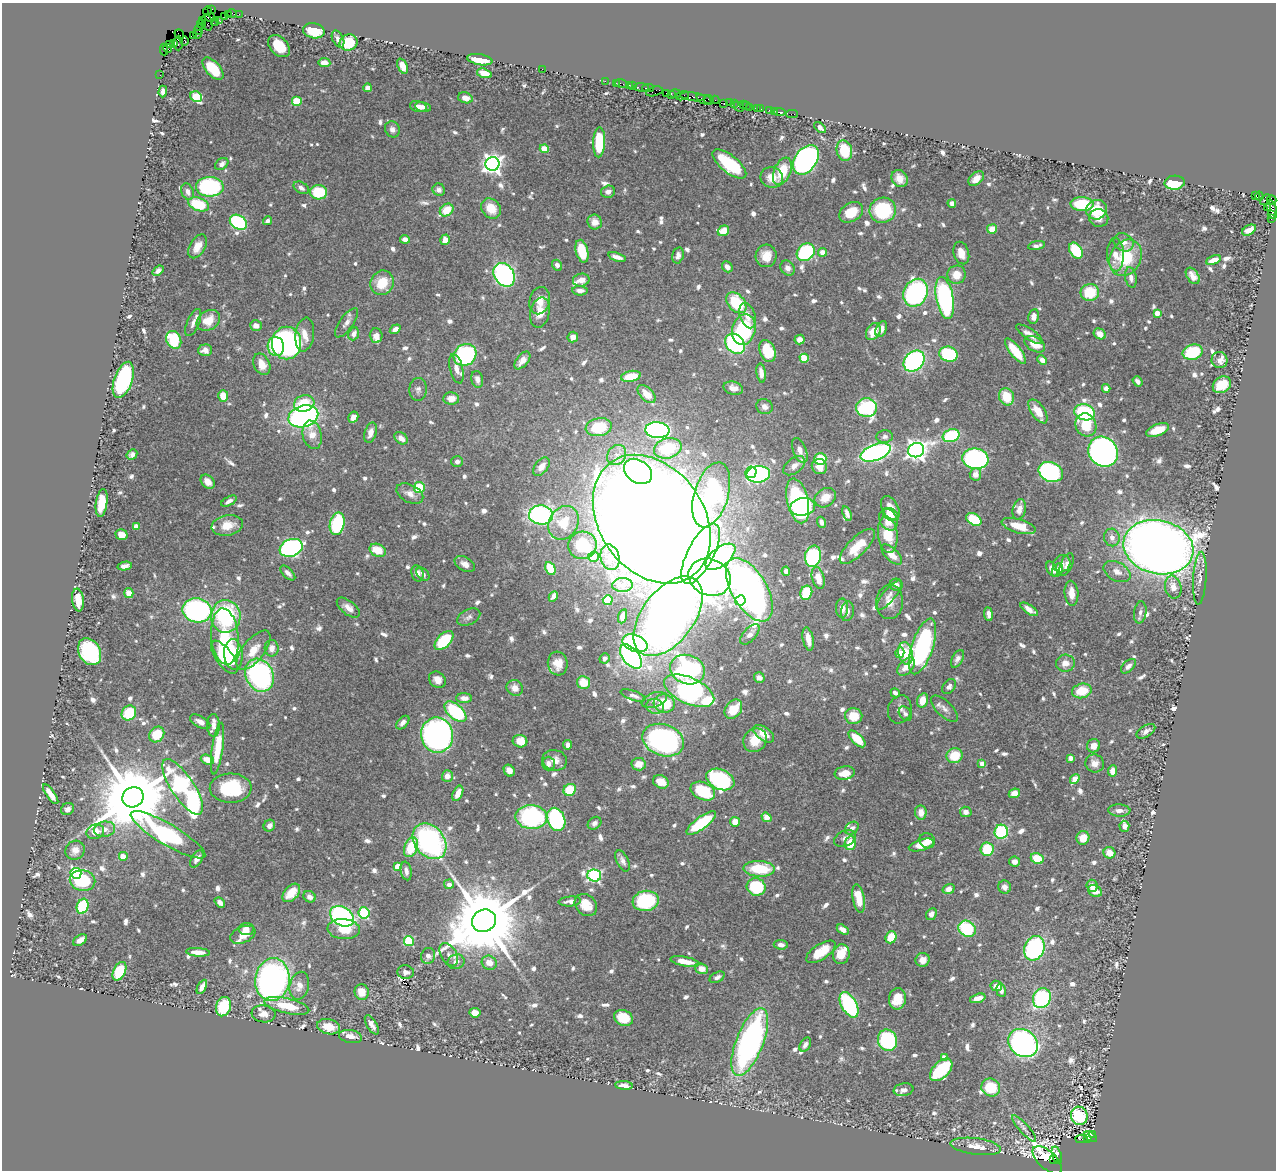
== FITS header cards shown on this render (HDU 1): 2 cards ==
NAXIS1  =                 1274
NAXIS2  =                 1168

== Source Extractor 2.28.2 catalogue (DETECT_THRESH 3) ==
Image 1274 x 1168 px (HDU 1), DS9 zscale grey, 1 PNG px = 1 image px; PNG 1278 x 1172 px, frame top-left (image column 1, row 1168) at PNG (2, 3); each listed source drawn as its Kron ellipse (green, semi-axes under 4 px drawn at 4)
Background 0.809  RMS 0.018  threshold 0.0541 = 3 sigma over >= 5 px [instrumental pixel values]
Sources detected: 960; of the 960, the 500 brightest by FLUX_AUTO listed and drawn (460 fainter detections omitted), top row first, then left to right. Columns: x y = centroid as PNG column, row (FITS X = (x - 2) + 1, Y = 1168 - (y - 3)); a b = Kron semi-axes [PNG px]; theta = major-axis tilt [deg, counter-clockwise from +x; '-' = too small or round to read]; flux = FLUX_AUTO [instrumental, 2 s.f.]
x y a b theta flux
211 9 3 3 - 27
207 11 4 3 - 13
232 13 4 3 - 44
228 14 3 2 - 44
239 14 2 2 - 11
224 16 2 2 - 24
210 17 5 4 - 110
219 20 3 2 - 25
203 21 3 3 - 51
215 21 4 3 - 78
207 23 8 5 -77 160
201 24 4 3 - 120
199 29 6 3 80 92
314 31 11 7 -11 48
179 34 5 2 - 19
198 34 4 2 - 36
193 35 3 2 - 28
338 39 9 5 -62 7.1
185 41 4 3 - 40
178 43 7 4 89 110
349 43 9 8 - 56
174 44 4 3 - 40
169 45 3 3 - 57
279 46 13 8 -46 31
164 49 6 2 -89 41
168 49 4 2 - 35
480 60 13 5 -10 32
324 63 6 4 -8 12
403 66 8 5 -67 11
213 69 13 7 -48 34
542 69 2 2 - 74
484 73 7 4 -17 20
160 75 2 2 - 19
605 81 2 2 - 19
616 83 3 2 - 21
621 83 6 2 -18 41
629 85 2 2 - 30
633 86 2 2 - 30
641 87 7 3 -5 110
367 88 4 4 - 6.2
648 88 6 2 0 55
163 91 6 4 89 5.1
654 91 8 4 15 93
667 93 3 2 - 41
671 94 4 2 - 73
675 94 5 3 - 130
682 96 7 3 16 69
196 97 6 5 - 59
693 97 13 3 -7 400
465 98 7 5 -16 9.8
709 99 5 2 - 100
705 100 9 4 -20 74
715 100 4 2 - 12
297 101 5 5 - 30
729 103 3 2 - 32
724 104 3 3 - 53
734 104 2 2 - 27
743 105 2 2 - 32
746 106 3 2 - 28
418 107 8 5 -16 7.5
423 107 8 5 -9 5.4
739 107 5 2 - 93
750 107 2 2 - 47
757 108 2 2 - 18
761 109 4 2 - 23
770 110 3 3 - 73
774 111 2 2 - 16
780 112 6 3 -7 46
792 114 6 2 0 21
820 128 7 4 -42 6.5
392 129 8 7 - 5.2
599 142 15 6 88 62
544 149 4 4 - 31
844 151 10 7 -77 47
806 160 16 11 55 450
222 164 7 5 37 6.2
492 164 7 7 - 760
729 164 20 8 -39 84
782 171 14 8 67 37
772 177 11 10 - 15
899 179 9 7 -55 12
976 179 9 5 43 11
1175 183 10 7 4 56
210 187 14 10 -2 160
301 188 8 5 -32 5.4
439 190 6 6 - 5.1
188 192 8 6 -68 6.4
319 192 8 7 - 52
608 192 7 6 - 6
1255 195 3 2 - 260
1259 196 4 3 - 15
1265 199 6 4 43 110
1272 200 5 3 - 88
952 203 4 4 - 6
199 204 11 6 -19 59
1082 204 11 7 -3 58
491 208 11 9 -50 25
1267 208 4 3 - 120
1272 209 10 4 -74 310
447 210 7 5 37 25
883 210 13 12 - 110
1097 210 10 9 - 44
851 212 13 9 33 31
1272 215 3 3 - 49
1099 218 9 9 - 10
1271 218 3 2 - 23
268 221 5 4 - 4.9
238 222 9 6 -33 140
595 222 7 7 - 11
992 229 5 4 - 18
1249 230 7 4 29 9.6
723 231 6 5 - 15
405 239 5 4 - 7.1
445 240 5 4 - 9.1
1124 242 10 8 -30 11
198 246 13 7 59 16
1037 246 9 4 12 5
582 251 12 6 -76 45
1076 251 9 6 -56 75
806 252 10 8 44 170
823 252 4 4 - 22
961 253 11 7 -73 14
678 255 8 5 77 5.2
1115 255 17 8 -88 14
766 256 11 10 - 18
617 257 9 4 -18 7.2
1126 258 19 15 61 62
1213 260 8 4 22 9.4
557 265 5 5 - 5.4
727 267 6 5 - 6.7
788 268 8 6 -53 7.2
158 271 6 4 38 5.6
504 275 13 10 -58 240
956 275 9 9 - 20
1193 276 9 5 -56 9.1
1131 278 10 5 -78 7.2
581 280 8 6 12 12
382 283 12 11 - 33
580 291 7 4 -2 6.8
1090 292 9 8 - 45
916 293 14 11 63 230
945 298 21 8 -80 250
540 301 14 10 76 17
736 303 12 8 -47 70
540 312 15 9 77 18
1157 313 4 4 - 17
748 316 13 7 -73 14
1034 316 7 5 81 8.9
208 320 12 9 32 25
193 323 14 6 67 6.5
346 323 17 6 54 7.7
256 325 6 5 - 7.1
395 329 6 4 35 8
881 329 8 5 67 6.7
744 330 15 11 76 130
873 332 9 6 58 19
354 334 6 5 - 7.3
1029 334 15 5 -34 9.6
1100 334 6 5 - 13
305 335 17 9 82 16
376 335 7 6 - 10
573 337 5 5 - 9.7
174 340 9 7 -63 85
800 340 5 5 - 7.5
286 343 16 14 90 280
735 344 11 8 -45 140
1035 344 11 7 -29 20
276 346 9 8 - 65
205 350 7 6 - 9.6
767 351 11 7 -67 46
1015 351 15 5 -52 41
1193 352 10 7 16 69
949 354 9 7 -16 110
465 355 12 10 37 160
804 358 5 4 - 45
522 360 10 6 50 9.5
1042 360 5 4 - 9.9
1219 360 8 8 - 6.7
914 361 12 9 46 230
262 364 11 8 -65 16
456 369 15 6 -76 9.3
761 373 10 4 -82 9.6
631 376 10 5 11 31
477 379 8 5 -75 7.5
123 380 19 9 70 190
1138 381 5 4 - 5
1222 385 10 7 34 34
733 388 10 6 -14 11
1106 388 4 4 - 7.1
418 389 11 9 87 5.8
647 394 11 6 -45 14
223 396 6 5 - 20
1006 397 9 7 -69 34
451 399 8 6 -1 13
304 403 10 8 15 46
764 407 8 7 - 6.6
866 408 10 9 - 150
1038 411 14 6 -56 23
1085 412 10 8 -16 99
303 416 15 10 16 360
353 417 6 5 - 8.8
1086 425 12 10 -66 48
599 427 13 9 11 52
657 430 12 8 -4 320
1158 430 12 6 20 22
370 433 10 6 73 10
312 435 14 9 -77 17
951 436 9 6 18 94
885 437 8 6 5 5.2
401 438 7 5 -37 9.2
668 448 14 10 15 58
800 450 13 6 -69 9.9
916 450 8 7 - 810
875 452 16 8 20 360
1103 452 16 14 -50 440
132 455 6 5 - 5.4
617 455 11 9 53 10
820 459 6 6 - 38
975 459 13 10 -7 280
457 462 6 5 - 5.2
794 466 12 7 38 10
541 467 10 6 51 11
819 467 8 7 - 13
638 471 15 11 -34 260
751 472 6 5 - 44
1051 472 12 9 -24 230
758 474 12 8 7 280
975 474 6 5 - 10
208 482 8 6 -45 11
419 487 5 5 - 46
410 494 14 8 -27 10
711 495 33 17 73 180
825 498 11 8 35 16
229 501 8 4 27 5.5
798 501 23 10 -77 220
102 503 14 5 82 39
803 507 12 8 10 87
890 508 13 8 -61 16
1019 509 10 6 75 8.7
847 514 7 4 -71 5.4
541 515 12 9 -6 220
891 515 8 6 -27 10
652 519 70 52 -54 6100
888 519 11 8 -63 19
974 519 8 5 -30 65
821 522 5 4 - 5.1
563 523 17 14 60 30
337 524 11 7 76 110
227 525 16 10 10 21
136 526 4 4 - 14
1019 526 17 7 -16 29
122 535 6 5 - 12
888 535 18 9 -84 35
1112 537 9 8 - 8.1
582 545 14 14 - 43
857 546 23 9 45 31
1158 547 35 27 -13 2000
291 548 12 8 21 310
378 550 8 6 -24 26
701 554 33 13 62 220
892 555 13 6 -44 16
813 556 10 8 78 150
593 557 5 5 - 12
610 557 13 9 -77 11
720 557 18 9 39 150
465 564 11 7 -30 8.2
1062 564 9 8 - 6.5
1066 565 12 6 68 6.5
125 566 7 4 11 6.2
550 568 7 5 -61 35
1052 569 8 5 -63 10
1058 570 7 5 61 10
786 571 4 4 - 5.3
1117 572 14 9 -28 11
288 573 9 4 -45 6.1
417 573 8 6 -73 6.4
423 574 7 5 -47 5.6
710 577 21 18 -25 410
818 578 11 6 -74 17
1200 578 26 6 87 11
622 585 10 7 2 6.9
896 585 6 6 - 5.1
1173 587 11 8 -78 14
749 590 35 17 -60 880
129 593 5 4 - 13
806 593 7 6 - 41
1071 593 12 7 -86 14
889 595 18 6 50 7.6
553 596 5 4 - 5.4
78 600 11 6 -82 17
608 600 5 5 - 43
740 600 5 5 - 77
890 602 17 13 85 15
348 608 13 7 -38 9.4
842 608 9 6 -90 12
1029 609 10 4 -34 8.7
197 610 15 12 -11 270
847 611 10 6 80 5.8
1140 612 11 6 81 5
988 614 7 4 -83 6.1
226 616 16 14 88 130
622 616 7 4 72 7.9
668 616 46 26 53 1400
469 617 12 7 27 5.2
750 634 12 6 48 7.3
225 636 28 13 -85 68
808 639 12 5 -79 15
444 640 12 6 45 76
635 643 13 8 -23 220
922 646 29 10 72 250
272 648 8 7 - 9.5
254 650 24 10 52 23
90 652 14 10 -59 160
900 653 5 4 - 23
905 653 11 7 -80 23
233 654 15 9 -85 60
224 657 19 8 -54 61
631 657 14 8 -50 410
604 658 5 5 - 4.9
957 659 10 5 61 5.3
1065 663 9 8 - 11
558 664 12 10 -83 16
1128 666 9 5 45 6.1
906 667 10 6 47 18
687 670 17 14 -20 260
259 675 17 13 -62 280
759 678 5 5 - 6.6
437 680 9 7 -40 10
584 683 6 6 - 25
949 687 8 6 53 5
515 688 8 7 - 10
689 691 27 13 -24 370
1082 691 10 7 14 31
895 693 5 4 - 5.4
633 695 13 4 -18 5.1
464 698 8 5 -1 8
654 700 13 7 20 7.2
922 700 7 5 73 20
664 703 10 9 - 59
655 706 9 7 -17 7.2
733 709 10 7 54 33
900 709 14 11 71 7.4
944 709 17 8 -44 7.9
455 712 13 7 -41 130
129 713 8 6 50 49
905 714 8 6 -55 5.3
854 716 8 8 - 25
200 722 11 5 -29 7.5
403 722 8 5 46 5.5
213 725 11 6 -89 9.1
1146 731 10 5 31 5.9
157 734 8 7 - 38
764 734 12 6 -36 15
437 735 17 16 - 570
857 739 11 5 -45 30
663 740 21 15 -19 300
755 740 12 11 - 26
520 741 7 6 - 19
568 745 5 4 - 5.7
1094 746 7 6 - 9.4
217 749 26 5 82 43
955 756 8 7 - 32
1071 758 4 4 - 14
207 760 7 5 -22 15
555 760 12 10 -13 12
548 763 7 6 - 6.6
1095 763 9 8 - 10
639 764 7 6 - 15
982 764 4 4 - 19
509 771 6 5 - 9.8
1113 771 6 4 87 12
845 773 10 6 11 18
447 776 5 5 - 8.7
720 779 15 10 -24 180
1075 779 5 4 - 25
661 782 8 6 -26 19
183 787 32 11 -56 600
231 788 21 14 1 81
570 790 6 5 - 42
703 791 13 8 -24 77
458 793 8 4 64 12
1014 793 6 4 24 12
51 794 12 4 -55 13
133 797 11 10 - 18000
67 809 7 5 31 5.7
1119 810 11 6 -2 7.5
921 812 7 5 -83 13
966 812 6 5 - 5.7
531 817 16 12 -2 170
766 817 5 4 - 28
556 819 12 9 -67 170
735 822 5 4 - 15
594 823 7 5 39 5.1
701 823 18 6 37 88
269 826 6 5 - 7.2
1124 826 5 5 - 5.9
852 828 7 5 39 5.9
104 829 11 7 9 11
95 832 9 7 19 12
1001 832 7 6 - 110
168 835 43 10 -31 230
845 838 11 7 26 6.8
1083 838 7 6 - 16
429 841 20 14 -50 240
927 841 8 7 - 8.6
850 843 7 5 79 36
921 845 13 5 16 20
411 847 10 6 67 44
987 849 7 6 - 42
75 850 10 9 - 8.4
1109 853 6 5 - 16
123 856 5 5 - 11
197 859 9 5 59 7
1037 859 6 5 - 32
622 861 11 6 -65 5.7
1015 862 5 5 - 7.2
397 867 4 4 - 28
759 869 15 8 -3 55
406 871 9 5 -79 7.7
76 873 5 5 - 140
594 875 7 6 - 240
83 880 13 10 -11 86
449 884 5 5 - 6.2
1092 886 6 5 - 10
756 887 9 8 - 80
1005 887 7 6 - 7
949 889 6 4 18 9.2
1095 891 7 5 -30 12
291 893 11 7 47 24
310 897 6 5 - 6.8
859 898 14 6 -79 27
570 901 11 5 5 7
646 901 13 10 8 98
220 903 6 4 -41 6.9
586 905 12 9 -41 20
83 906 7 5 72 100
364 913 5 5 - 100
931 914 6 5 - 6
342 916 13 9 -29 240
484 921 12 11 - 20000
246 929 7 6 - 8.2
344 929 16 10 -4 28
967 929 9 7 -31 77
843 930 6 4 -33 7.2
243 935 13 8 23 14
891 937 6 5 - 30
80 940 8 4 32 7.5
409 941 5 5 - 84
781 945 7 4 -6 7.3
1034 948 12 10 67 200
198 952 12 4 -4 12
821 952 17 7 33 29
841 954 10 8 77 22
449 955 12 7 -61 7.3
428 956 8 7 - 7.4
923 960 7 7 - 8.9
685 961 14 5 -11 15
456 962 8 7 - 7.8
489 963 8 6 -33 14
702 969 7 5 -21 13
119 971 10 6 64 52
406 972 8 7 - 6.6
717 977 8 5 28 5.2
272 980 21 17 82 470
299 986 14 9 76 13
996 986 6 5 - 10
202 987 8 4 61 8.9
1001 990 6 5 - 6.7
362 992 8 7 - 17
978 998 8 4 16 9
1042 998 10 8 61 140
897 999 11 8 80 25
849 1005 14 7 -60 150
287 1006 23 7 -13 35
223 1007 10 7 72 71
475 1013 5 5 - 16
264 1014 12 8 -8 9.9
623 1018 10 7 -26 32
372 1025 11 5 -59 6.5
329 1027 11 7 -13 21
350 1036 11 6 -9 10
887 1040 11 9 -68 110
750 1042 36 13 68 360
1023 1043 16 13 -37 380
805 1045 7 5 58 5.1
944 1057 4 4 - 9.8
941 1070 14 8 46 110
624 1085 9 4 -5 5.3
991 1087 9 9 - 47
904 1090 10 6 10 7.3
1079 1116 9 8 - 130
1024 1128 17 4 -48 5.6
1092 1134 4 3 - 77
1090 1137 7 3 -30 150
1081 1139 6 3 -3 130
1088 1139 3 3 - 81
976 1146 25 8 -7 18
1057 1155 9 4 -71 79
1047 1160 18 9 -42 340
1053 1160 3 3 - 71
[460 fainter detections neither listed nor drawn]